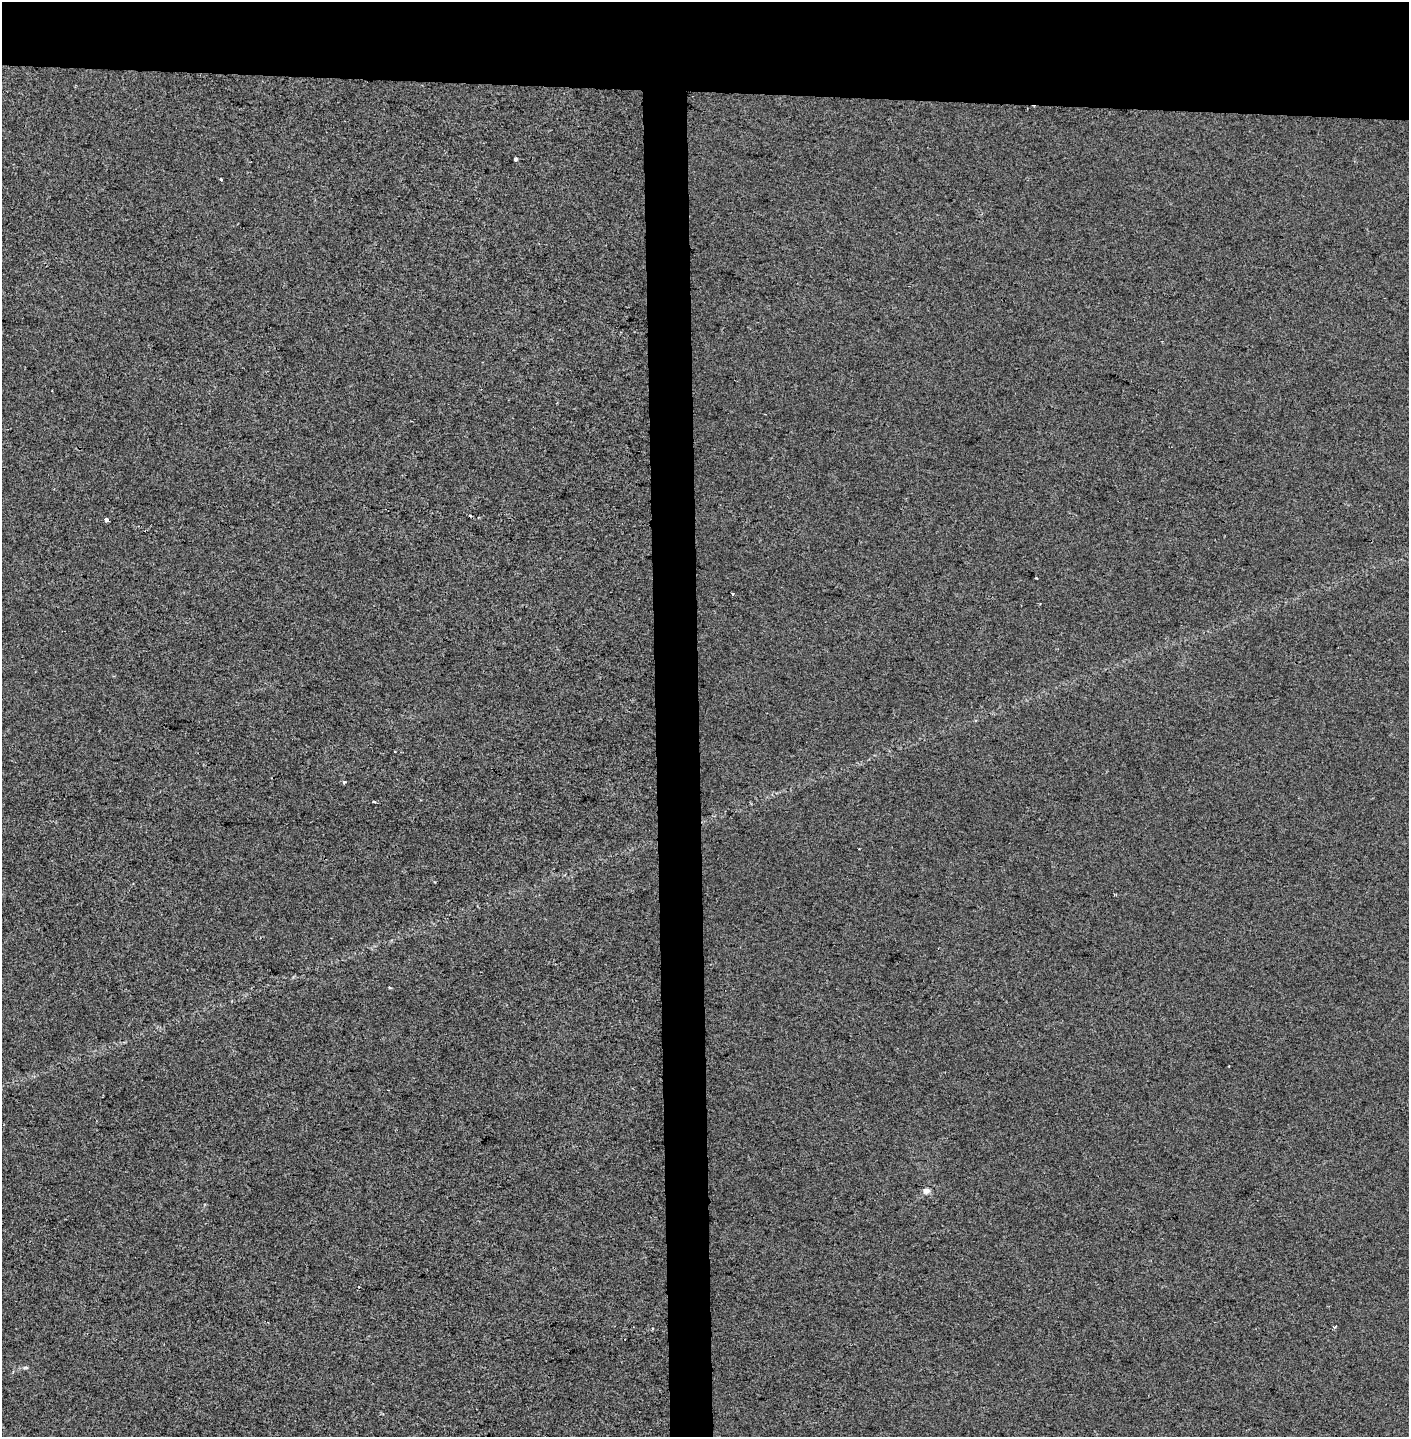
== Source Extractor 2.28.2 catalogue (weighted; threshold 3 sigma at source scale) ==
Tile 2 of 3 x 3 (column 2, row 1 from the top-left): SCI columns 1578-2984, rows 2870-4304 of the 4563 x 4312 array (HDU 1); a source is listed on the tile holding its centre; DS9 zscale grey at full resolution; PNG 1411 x 1439 px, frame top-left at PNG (2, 2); no overlay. Shown black and unused: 9% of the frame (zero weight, under 2 of 3 exposures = <1% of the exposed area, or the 3 px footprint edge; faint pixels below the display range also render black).
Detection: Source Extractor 2.28.2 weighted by HDU 2 'WHT'; one run over the whole footprint, this tile lists its part. Background 0.00647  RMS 0.006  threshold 0.0271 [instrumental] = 3 sigma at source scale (4.5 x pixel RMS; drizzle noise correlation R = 1.50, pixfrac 1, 0.0396/0.0396 arcsec/px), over >= 5 px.
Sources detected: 14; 3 cosmic-ray / hot-pixel residue — not listed; the other 11 listed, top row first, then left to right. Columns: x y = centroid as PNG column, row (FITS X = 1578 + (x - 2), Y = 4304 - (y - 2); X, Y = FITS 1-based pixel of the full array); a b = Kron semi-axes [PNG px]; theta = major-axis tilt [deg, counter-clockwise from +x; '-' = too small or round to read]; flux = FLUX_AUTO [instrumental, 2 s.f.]
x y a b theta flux
515 159 3 3 - 2.5
221 179 3 2 - 0.92
106 520 4 3 - 5
733 593 3 3 - 1.2
344 782 4 3 - 1.6
374 802 4 3 - 0.94
390 988 3 3 - 0.69
1229 1066 2 2 - 0.46
926 1191 7 6 - 3.2
1334 1327 4 3 - 1.7
25 1368 6 4 1 0.9